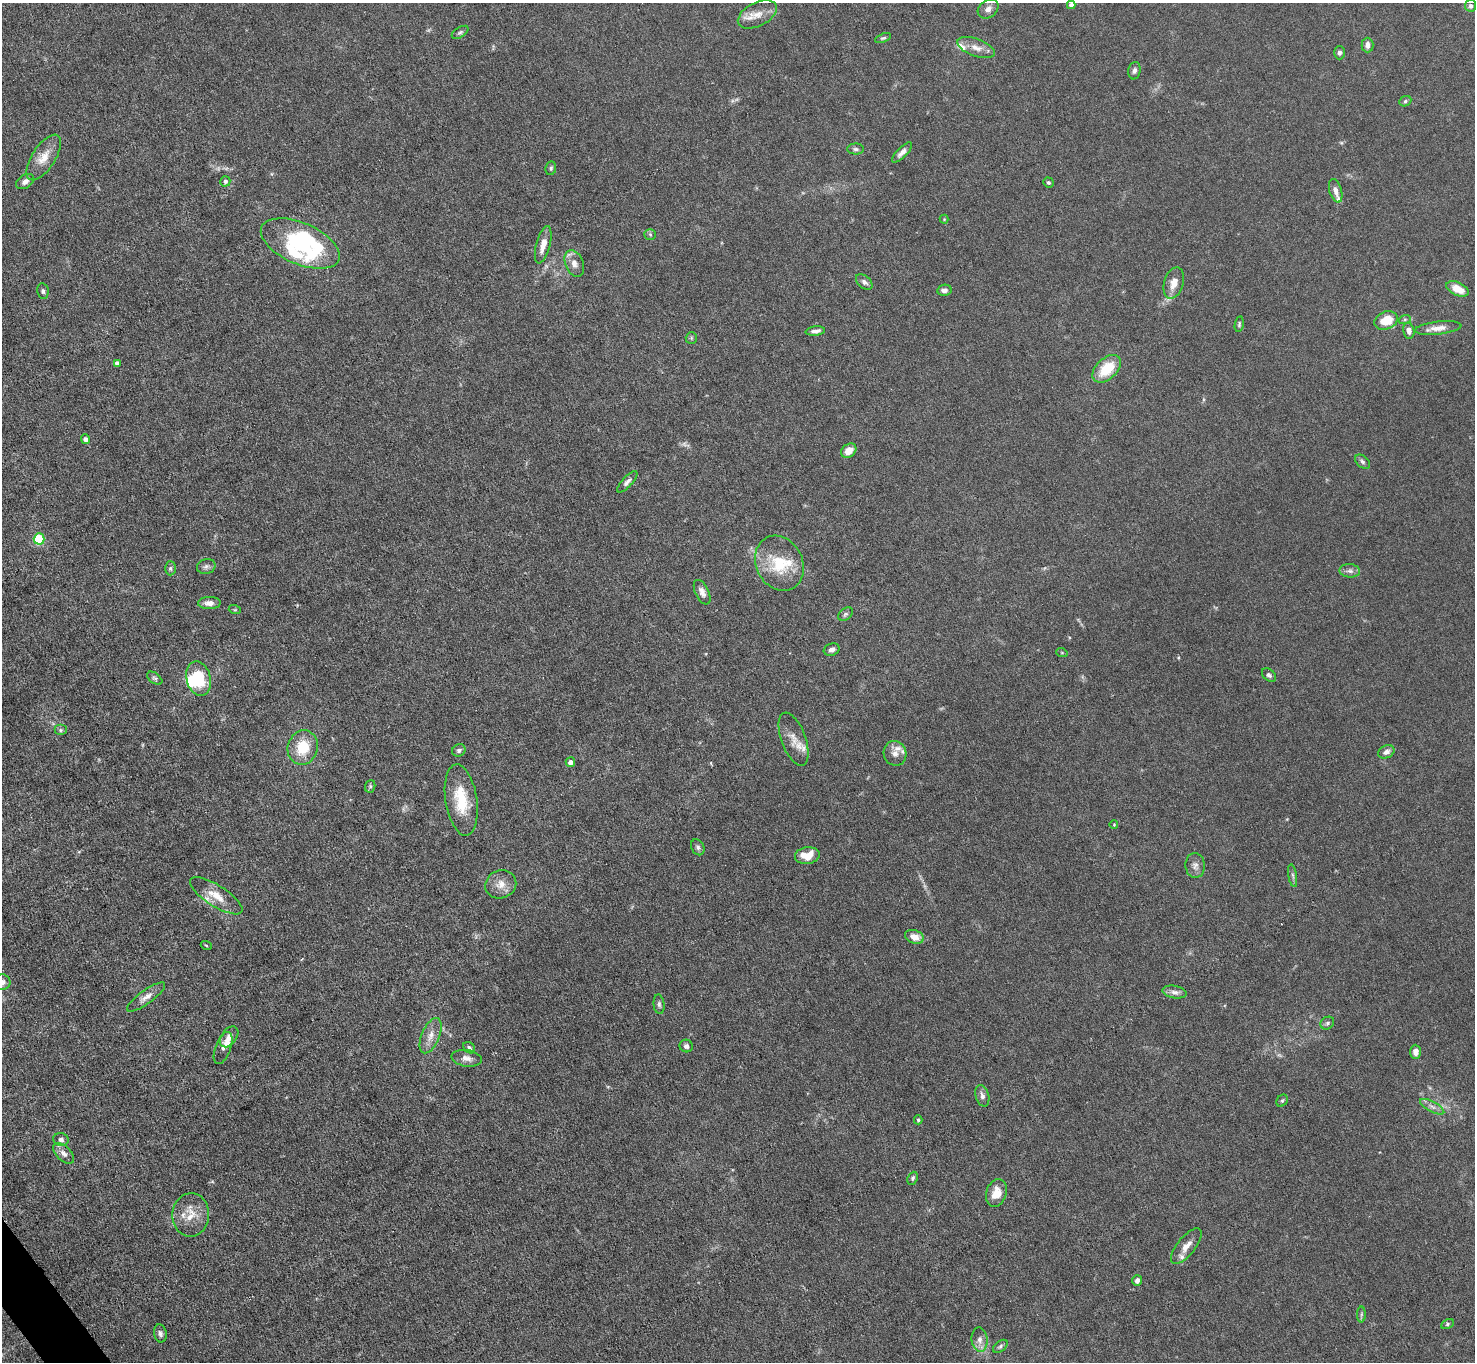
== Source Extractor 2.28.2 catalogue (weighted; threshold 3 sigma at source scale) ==
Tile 7 of 4 x 4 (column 3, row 2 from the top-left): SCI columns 2948-4420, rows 2875-4234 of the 5894 x 5888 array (HDU 1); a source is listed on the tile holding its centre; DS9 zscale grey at full resolution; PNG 1477 x 1364 px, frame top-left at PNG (2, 3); each listed source drawn as its Kron ellipse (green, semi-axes under 4 px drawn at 4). Shown black and unused: <1% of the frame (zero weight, under 4 of 8 exposures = <1% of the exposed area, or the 3 px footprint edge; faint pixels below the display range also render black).
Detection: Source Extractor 2.28.2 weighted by HDU 2 'WHT'; one run over the whole footprint, this tile lists its part. Background 0.0261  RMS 0.0022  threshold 0.00888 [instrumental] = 3 sigma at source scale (4.09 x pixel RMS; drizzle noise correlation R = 1.36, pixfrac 0.8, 0.05/0.05 arcsec/px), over >= 5 px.
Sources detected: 116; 1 too faint to see at this stretch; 3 inside a brighter object's white glare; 1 cosmic-ray / hot-pixel residue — neither listed nor drawn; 9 inside a brighter listed object's ellipse — not listed separately; the other 102 listed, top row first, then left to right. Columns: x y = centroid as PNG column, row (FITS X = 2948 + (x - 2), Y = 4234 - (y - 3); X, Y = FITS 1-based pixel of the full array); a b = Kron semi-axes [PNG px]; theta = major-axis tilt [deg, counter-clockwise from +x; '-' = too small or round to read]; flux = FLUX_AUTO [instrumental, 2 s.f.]
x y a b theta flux
1071 5 4 4 - 0.96
1471 6 6 5 - 0.55
988 9 11 8 37 1.1
757 14 21 11 27 2.7
460 32 9 5 32 0.44
883 38 8 3 20 0.31
1367 45 7 6 - 0.97
976 48 19 8 -20 1.9
1339 53 6 5 - 0.53
1134 71 9 6 80 0.57
1405 101 6 5 - 0.37
856 149 8 5 -1 0.47
902 152 13 5 45 1
44 157 26 11 57 3.2
551 168 7 5 79 0.38
225 181 5 5 - 0.47
25 182 10 6 34 0.89
1048 182 5 5 - 0.34
1336 191 12 6 -73 1.1
944 219 4 4 - 0.17
650 234 6 5 - 0.33
300 243 42 20 -23 16
543 245 19 7 75 2.2
574 264 14 9 -68 1.5
864 282 9 6 -40 0.72
1174 283 16 9 72 2.2
1458 289 12 6 -25 3.1
944 290 7 5 11 0.78
43 291 8 5 -80 0.47
1405 319 6 4 19 0.27
1386 320 12 9 20 4
1239 324 8 4 80 0.34
1438 328 23 6 7 1.8
815 331 9 4 7 0.81
1409 331 8 5 -78 0.93
691 338 6 5 - 0.33
117 363 4 4 - 0.67
1107 369 17 10 43 6.2
85 439 5 4 - 0.95
849 451 8 6 38 2.2
1362 462 8 5 -41 0.49
627 482 14 5 47 0.78
39 539 5 5 - 14
779 563 28 23 -63 8.1
206 566 9 7 17 0.68
170 568 7 5 -90 0.48
1350 571 10 6 -4 0.84
702 592 13 6 -64 1.1
209 603 11 6 1 1.3
235 610 6 4 -18 0.24
845 614 8 5 41 0.46
832 650 8 6 18 0.79
1062 653 6 3 -19 0.21
1269 675 8 5 -41 0.52
155 678 8 5 -36 0.45
199 678 17 12 -76 7.8
60 730 6 5 - 0.43
794 739 28 12 -70 2.5
303 747 17 15 73 5.7
459 750 7 6 - 0.56
1386 752 8 6 25 0.78
895 753 12 11 - 1.6
570 762 5 4 - 1.1
370 786 6 5 - 0.31
461 800 36 16 -81 7.3
1114 825 4 3 - 0.16
698 847 8 6 -63 0.54
807 856 12 8 8 3.4
1195 865 12 9 -87 1.1
1293 876 11 4 -81 0.56
501 884 16 13 20 2.1
216 896 30 10 -32 3.4
914 937 10 6 -19 2
206 945 5 3 - 0.18
2 982 8 7 - 0.97
1175 992 12 6 -9 0.92
146 997 23 7 36 1.6
659 1004 10 5 -84 0.52
1327 1023 7 6 - 0.44
431 1036 19 9 67 1.9
229 1037 12 7 54 1.4
686 1046 6 6 - 0.62
223 1048 17 7 70 0.93
469 1048 6 5 - 0.42
1415 1052 7 5 -88 1.3
467 1058 15 8 -9 1.2
982 1096 11 6 -74 0.86
1282 1101 6 5 - 0.31
1432 1107 13 5 -28 0.94
918 1120 4 4 - 0.28
61 1140 8 6 -14 0.66
64 1153 13 7 -44 1.2
913 1178 7 5 64 0.37
996 1193 14 10 72 3.1
191 1215 22 18 86 3.7
1186 1246 21 9 51 1.9
1137 1280 5 5 - 0.87
1361 1314 8 4 90 0.37
1447 1324 7 4 29 0.31
160 1333 9 6 -80 0.64
980 1340 12 8 -84 1.3
1000 1346 8 5 38 0.46
Isophote crosses this tile's border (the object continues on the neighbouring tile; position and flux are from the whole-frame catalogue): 1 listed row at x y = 2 982